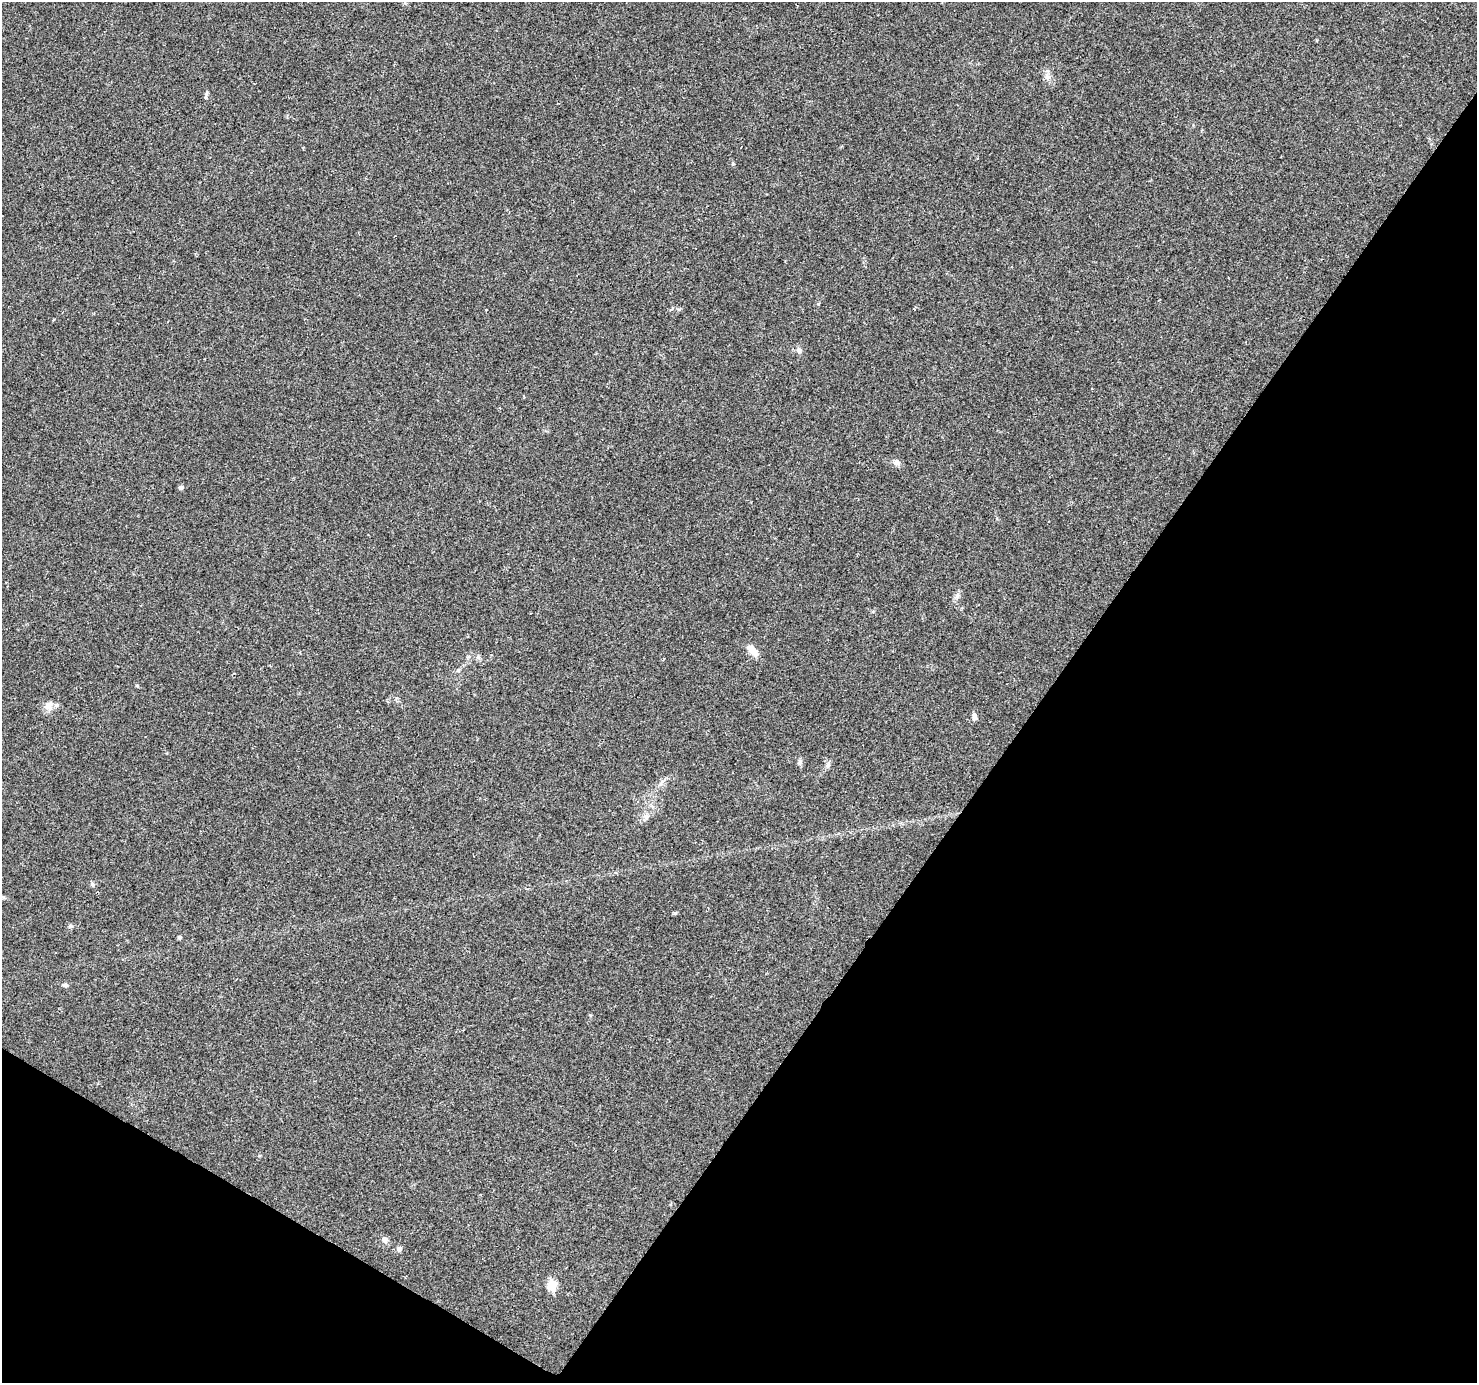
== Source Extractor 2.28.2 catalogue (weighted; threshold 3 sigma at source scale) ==
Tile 15 of 4 x 4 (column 3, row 4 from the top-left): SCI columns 2957-4431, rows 256-1636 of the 5905 x 5969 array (HDU 1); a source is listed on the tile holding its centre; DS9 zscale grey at full resolution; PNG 1479 x 1385 px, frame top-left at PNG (2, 2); no overlay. Shown black and unused: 34% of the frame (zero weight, under 2 of 3 exposures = <1% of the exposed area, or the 3 px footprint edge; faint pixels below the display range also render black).
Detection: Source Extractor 2.28.2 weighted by HDU 2 'WHT'; one run over the whole footprint, this tile lists its part. Background 0.047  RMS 0.0058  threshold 0.0262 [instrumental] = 3 sigma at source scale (4.5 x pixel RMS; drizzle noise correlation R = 1.50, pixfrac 1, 0.0396/0.0396 arcsec/px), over >= 5 px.
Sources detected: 21; all 21 listed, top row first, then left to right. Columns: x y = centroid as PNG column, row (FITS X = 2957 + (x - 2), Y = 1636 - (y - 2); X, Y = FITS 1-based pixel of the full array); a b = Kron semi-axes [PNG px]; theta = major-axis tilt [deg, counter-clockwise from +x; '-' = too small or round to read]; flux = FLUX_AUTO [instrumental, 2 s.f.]
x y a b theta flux
1048 77 8 6 43 1.9
799 350 7 7 - 2.1
896 462 10 8 -26 2.3
181 487 6 5 - 1.4
957 596 7 6 - 1.6
752 650 16 8 -51 6
478 657 6 5 - 1.1
48 705 14 8 52 3.9
974 717 10 6 -90 2.3
799 762 9 4 -82 1.2
828 765 8 6 70 1.6
661 783 11 3 61 1.5
647 817 8 5 46 1.6
93 884 6 5 - 1
3 897 7 4 -44 0.92
70 926 6 5 - 1.2
179 937 4 4 - 1.1
65 985 8 5 -16 1.1
384 1239 8 7 - 2.5
399 1249 6 6 - 1.8
552 1285 6 5 - 30
Unlisted compact peaks at least as high as the median listed source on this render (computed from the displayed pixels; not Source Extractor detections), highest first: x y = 675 913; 206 94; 733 164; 818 304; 679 309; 590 1015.